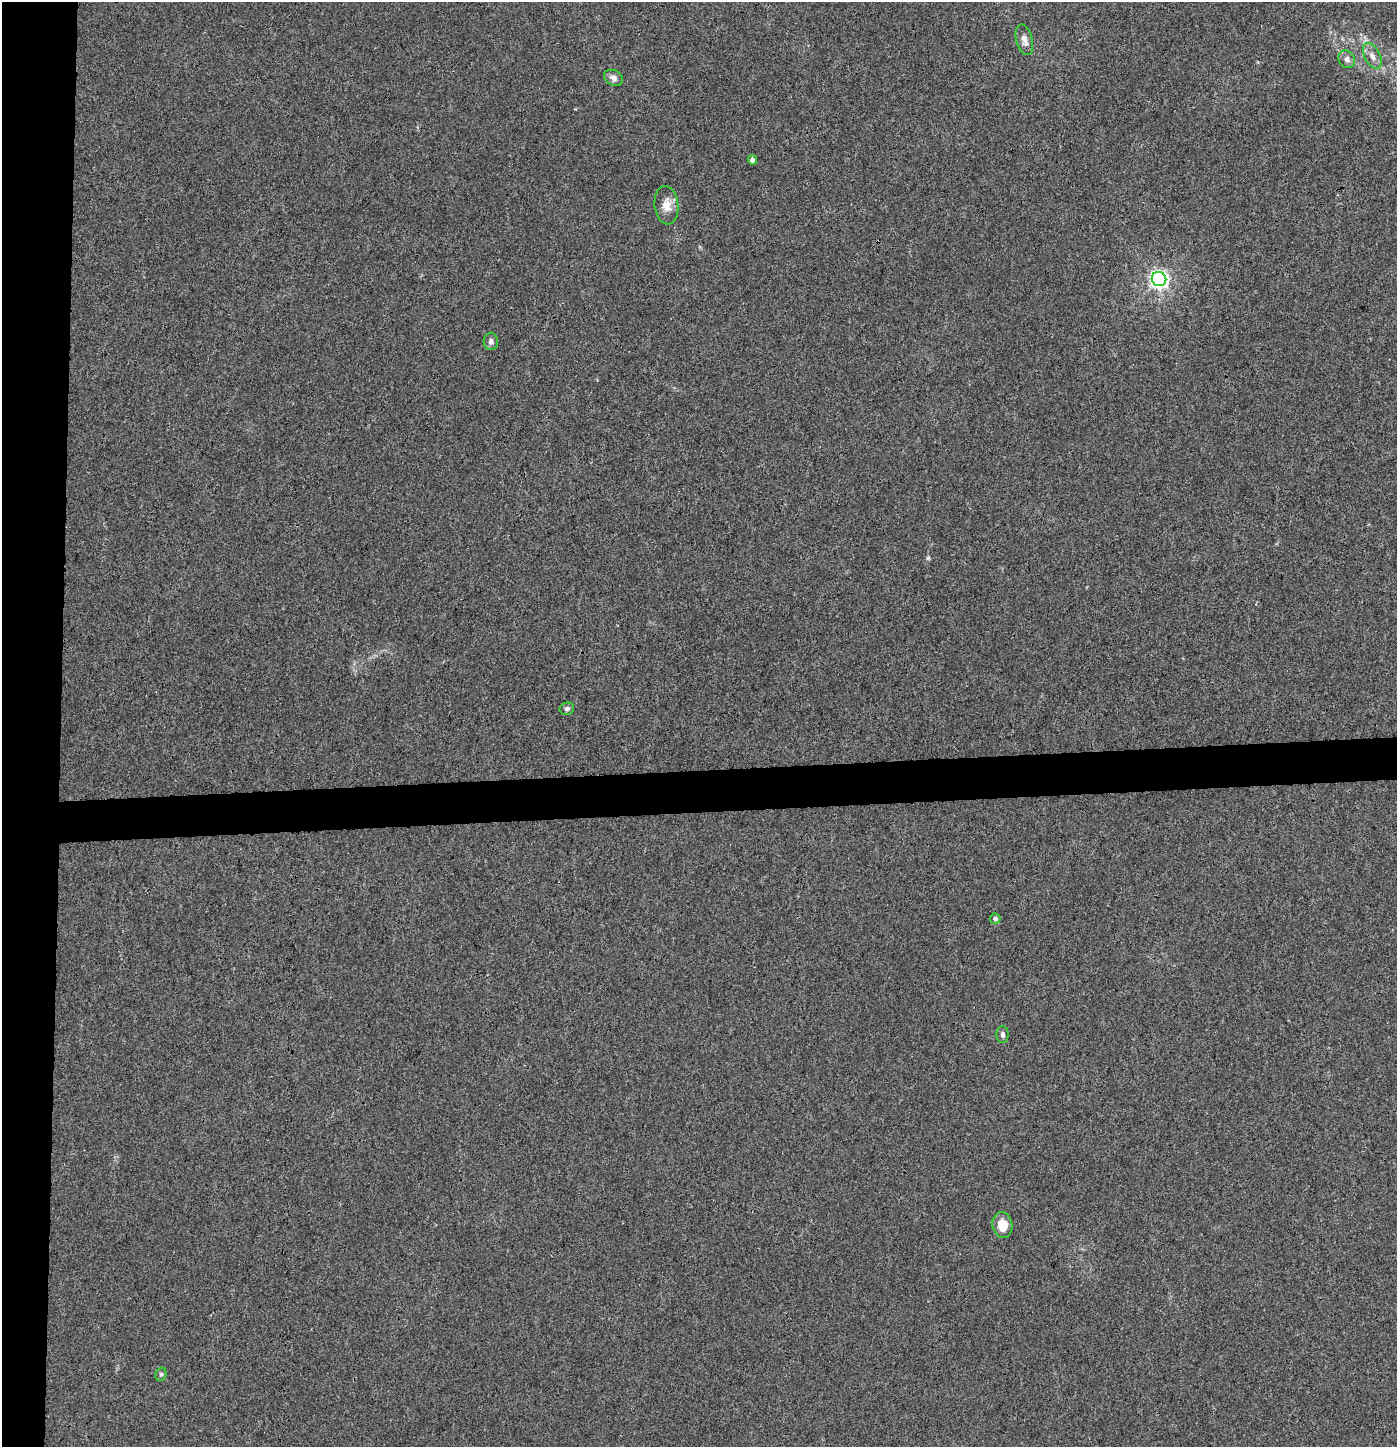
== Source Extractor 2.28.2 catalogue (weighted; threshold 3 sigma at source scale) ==
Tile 4 of 3 x 3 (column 1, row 2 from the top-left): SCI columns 1-1395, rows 1503-2947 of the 4192 x 4448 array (HDU 1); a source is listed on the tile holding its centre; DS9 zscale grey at full resolution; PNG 1399 x 1449 px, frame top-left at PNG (2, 2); each listed source drawn as its Kron ellipse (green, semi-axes under 4 px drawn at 4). Shown black and unused: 7% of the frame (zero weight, under 3 of 4 exposures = <1% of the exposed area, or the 3 px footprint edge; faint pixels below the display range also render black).
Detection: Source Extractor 2.28.2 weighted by HDU 2 'WHT'; one run over the whole footprint, this tile lists its part. Background 0.00387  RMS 0.0032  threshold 0.0145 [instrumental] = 3 sigma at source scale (4.5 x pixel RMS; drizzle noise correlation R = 1.50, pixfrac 1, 0.0396/0.0396 arcsec/px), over >= 5 px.
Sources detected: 13; all 13 listed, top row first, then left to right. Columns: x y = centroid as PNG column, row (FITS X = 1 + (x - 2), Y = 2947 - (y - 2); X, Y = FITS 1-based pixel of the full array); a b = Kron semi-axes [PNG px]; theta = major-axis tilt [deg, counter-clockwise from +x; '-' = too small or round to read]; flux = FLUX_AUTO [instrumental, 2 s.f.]
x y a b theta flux
1024 40 16 8 -75 2.1
1372 56 14 7 -63 2.2
1347 59 9 7 -57 1.3
613 78 10 7 -30 1.6
752 160 4 4 - 1.7
666 205 19 12 -83 3.6
1159 279 7 7 - 140
491 341 8 7 - 1.3
567 709 7 6 - 0.89
995 919 5 5 - 0.91
1002 1034 8 6 89 0.93
1002 1225 13 10 -80 4.8
161 1374 7 5 75 0.61